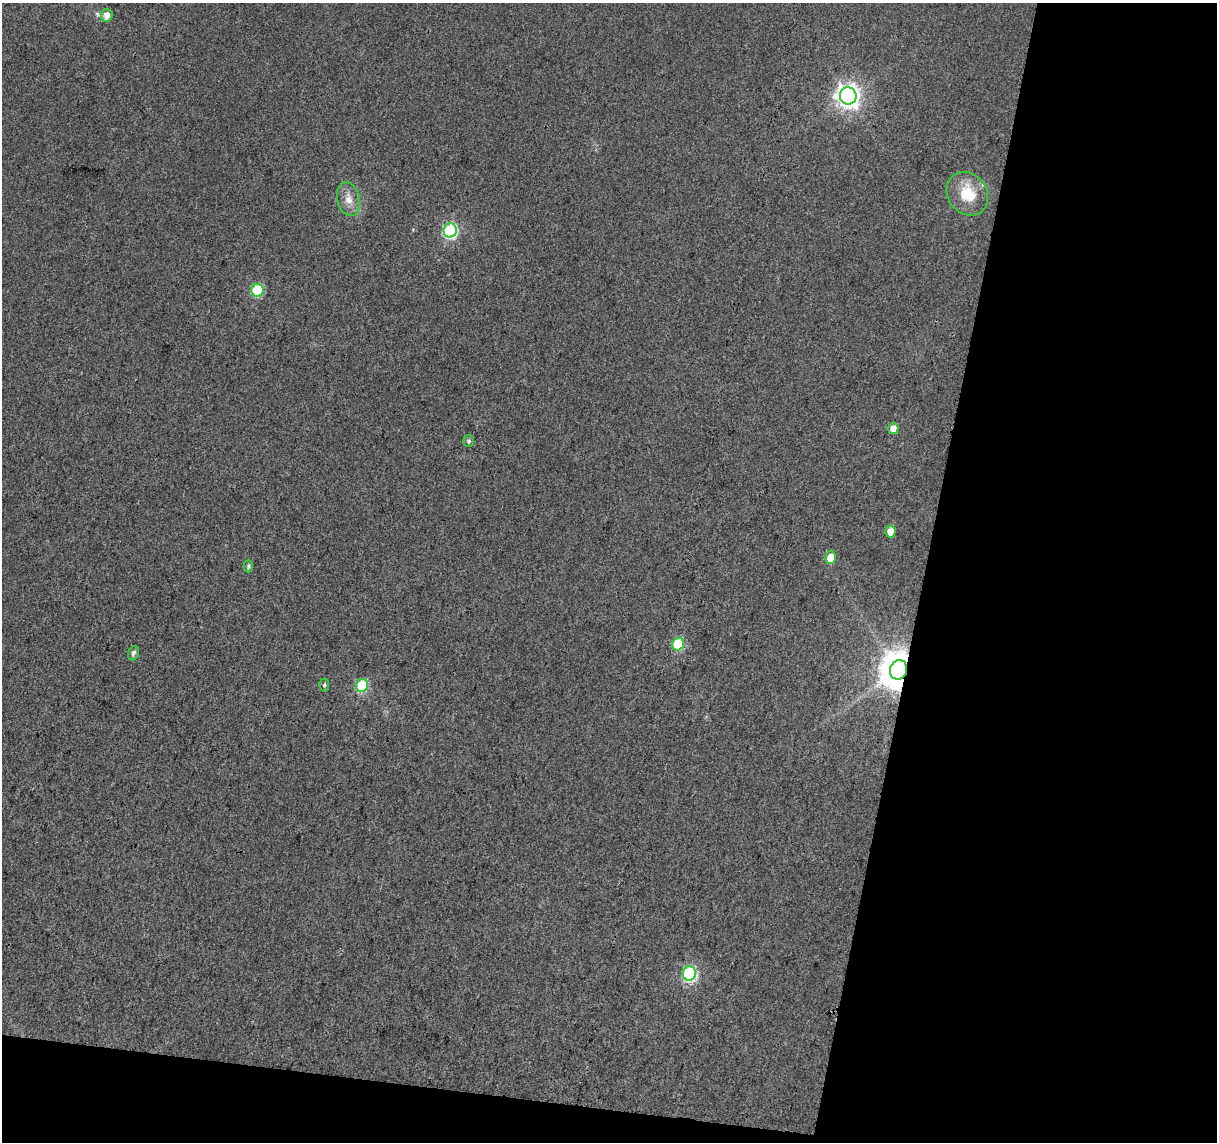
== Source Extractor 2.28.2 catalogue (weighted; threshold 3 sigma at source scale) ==
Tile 4 of 2 x 2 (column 2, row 2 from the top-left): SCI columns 1215-2429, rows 129-1268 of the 2429 x 2522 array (HDU 1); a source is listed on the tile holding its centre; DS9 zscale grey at full resolution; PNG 1219 x 1144 px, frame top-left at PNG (2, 3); each listed source drawn as its Kron ellipse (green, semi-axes under 4 px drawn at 4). Shown black and unused: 27% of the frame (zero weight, under 3 of 4 exposures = <1% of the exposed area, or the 3 px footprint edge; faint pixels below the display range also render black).
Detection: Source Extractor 2.28.2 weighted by HDU 2 'WHT'; one run over the whole footprint, this tile lists its part. Background 0.035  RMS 0.011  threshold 0.0489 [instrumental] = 3 sigma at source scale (4.5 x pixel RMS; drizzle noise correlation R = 1.50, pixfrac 1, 0.0396/0.0396 arcsec/px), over >= 5 px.
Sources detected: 17; all 17 listed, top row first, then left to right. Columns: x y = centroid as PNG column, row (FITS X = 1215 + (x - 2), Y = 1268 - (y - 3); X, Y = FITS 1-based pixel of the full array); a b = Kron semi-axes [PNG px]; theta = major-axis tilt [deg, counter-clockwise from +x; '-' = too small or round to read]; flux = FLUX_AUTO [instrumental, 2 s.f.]
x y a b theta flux
107 15 6 6 - 8.5
848 96 8 8 - 830
967 194 23 19 -53 37
348 199 17 11 -78 12
450 230 7 6 - 160
257 290 6 6 - 76
893 428 5 5 - 11
469 441 6 5 - 2.2
890 532 6 5 - 12
831 558 6 5 - 19
248 566 6 4 89 2
678 644 6 5 - 71
133 653 7 5 71 3.2
898 670 10 8 70 3100
324 685 6 5 - 2.3
362 685 6 6 - 84
689 973 7 6 - 170
Overlapping masked pixels (flux is a lower limit): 1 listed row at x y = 898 670